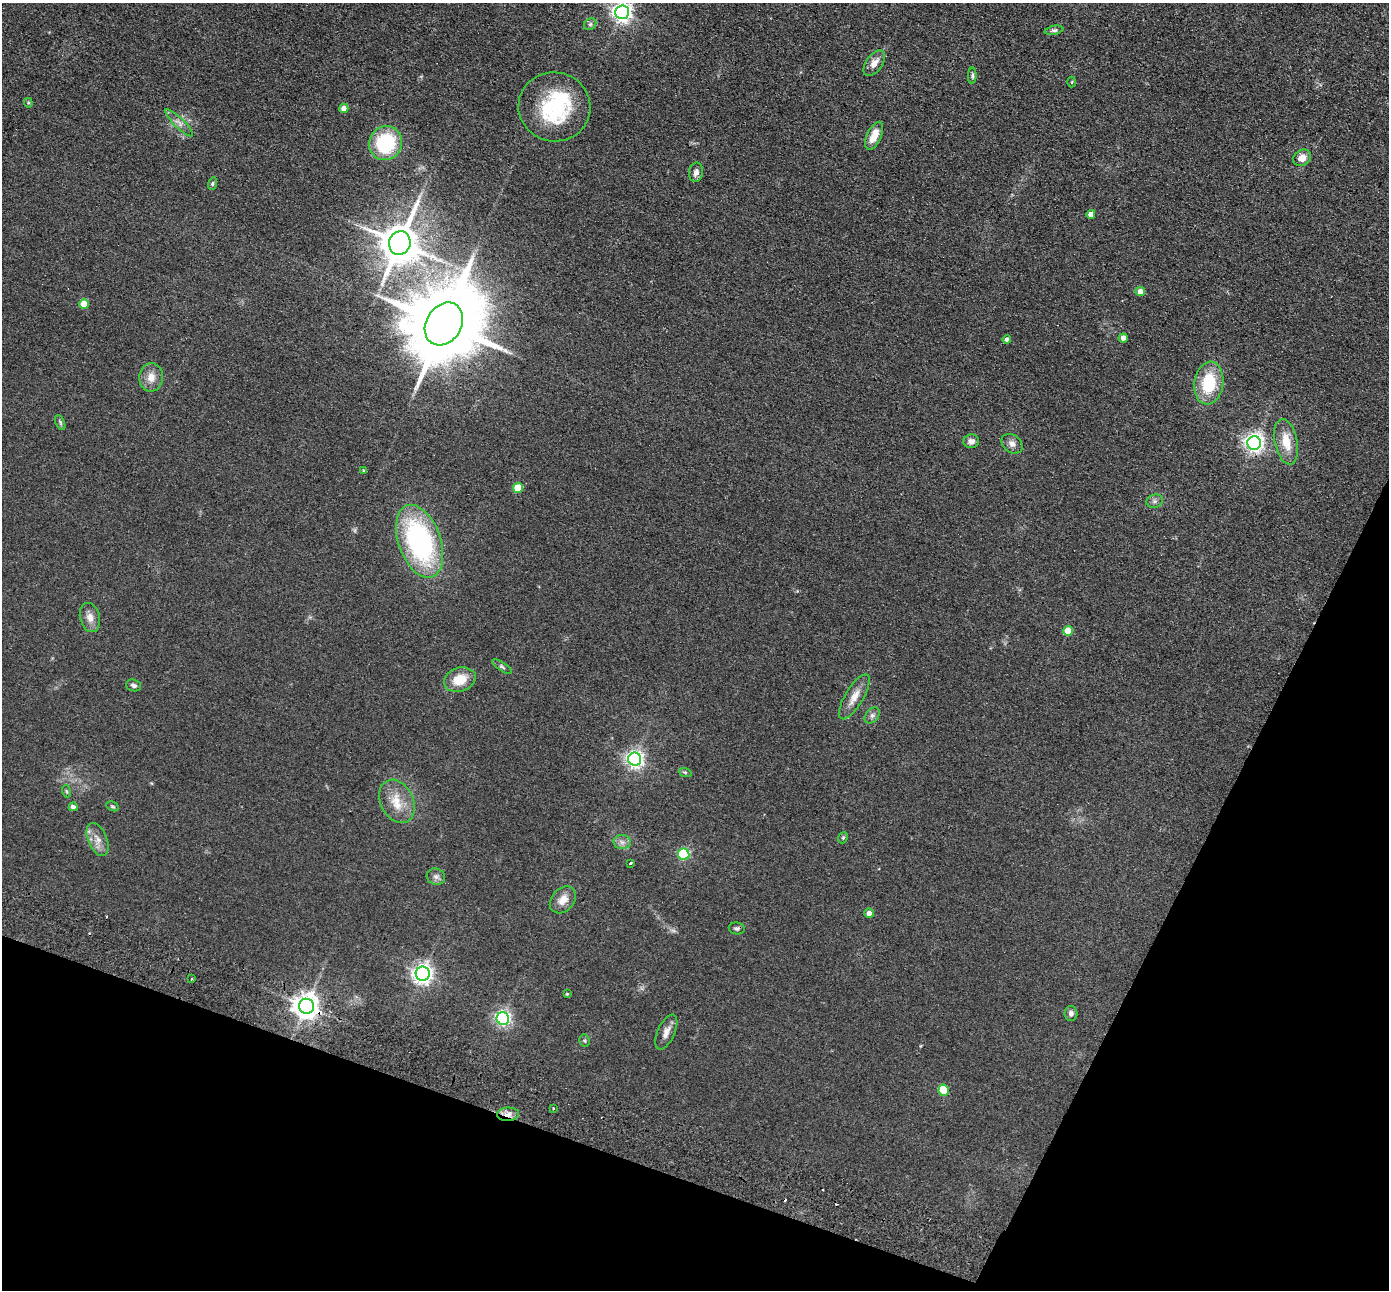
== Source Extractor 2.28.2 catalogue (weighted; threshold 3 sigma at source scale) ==
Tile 15 of 4 x 4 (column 3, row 4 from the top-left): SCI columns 2802-4188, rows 327-1614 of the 5603 x 5672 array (HDU 1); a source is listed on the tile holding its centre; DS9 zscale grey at full resolution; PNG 1391 x 1292 px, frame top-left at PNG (2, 3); each listed source drawn as its Kron ellipse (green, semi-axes under 4 px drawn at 4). Shown black and unused: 19% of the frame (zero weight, under 2 of 3 exposures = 3% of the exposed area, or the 3 px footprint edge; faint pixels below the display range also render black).
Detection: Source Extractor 2.28.2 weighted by HDU 2 'WHT'; one run over the whole footprint, this tile lists its part. Background 0.0692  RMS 0.0096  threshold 0.0433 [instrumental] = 3 sigma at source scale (4.5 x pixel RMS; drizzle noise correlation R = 1.50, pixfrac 1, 0.05/0.05 arcsec/px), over >= 5 px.
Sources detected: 69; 1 too faint to see at this stretch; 1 inside a brighter object's white glare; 1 cosmic-ray / hot-pixel residue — neither listed nor drawn; the other 66 listed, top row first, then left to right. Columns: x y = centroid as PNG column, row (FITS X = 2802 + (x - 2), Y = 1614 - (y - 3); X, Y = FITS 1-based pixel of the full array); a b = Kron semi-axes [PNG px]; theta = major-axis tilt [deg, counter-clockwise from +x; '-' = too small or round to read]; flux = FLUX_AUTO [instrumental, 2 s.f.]
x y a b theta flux
622 12 7 7 - 480
590 24 6 5 - 1.9
1054 30 9 4 11 2.1
874 63 15 8 54 7.8
972 76 8 4 88 1.9
1072 82 5 3 - 0.86
28 103 5 4 - 1.3
554 107 36 34 -10 78
344 108 5 4 - 7.2
179 123 19 5 -44 5.1
874 136 15 7 66 12
386 143 17 16 - 69
1302 158 9 7 29 8.5
696 172 10 7 80 5.7
212 184 6 4 73 1.4
1091 214 4 4 - 7.1
400 243 12 10 71 3000
1140 291 5 5 - 9
84 304 5 4 - 21
444 324 23 17 58 13000
1123 338 4 4 - 4.5
1007 340 4 4 - 3.4
151 377 14 12 85 9.6
1209 383 21 14 81 41
60 422 8 4 -64 1.5
971 441 8 7 - 4.8
1286 442 23 11 -78 18
1254 443 7 7 - 480
1012 444 11 8 -36 5.1
363 470 3 3 - 0.71
518 488 5 5 - 31
1155 501 8 6 14 3
420 541 38 21 -70 170
90 617 15 10 -76 7.3
1068 631 5 5 - 18
502 667 11 4 -34 2
460 680 16 12 18 19
134 685 8 5 -16 2.8
854 697 25 9 59 11
872 715 9 6 49 2.9
635 759 6 6 - 390
685 772 6 4 -19 1.4
66 791 6 4 -71 1.2
397 801 23 16 -63 19
112 806 6 4 -28 1.3
73 807 4 4 - 3.8
843 838 6 4 68 1.2
98 839 17 9 -67 8.6
622 842 9 7 -3 4.1
684 854 6 5 - 91
630 863 3 3 - 2.6
436 877 9 8 - 3.5
563 900 15 11 48 9.8
869 913 5 4 - 4.8
737 928 8 6 -10 2.2
423 974 7 7 - 530
191 979 3 2 - 0.98
567 994 4 4 - 0.77
306 1006 8 7 - 960
1071 1014 7 6 - 3.5
503 1018 6 6 - 280
666 1032 19 8 66 7.1
584 1040 6 5 - 1.4
944 1090 5 5 - 31
553 1108 2 2 - 0.9
508 1114 11 6 2 5.7
Overlapping masked pixels (flux is a lower limit): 3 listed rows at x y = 306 1006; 944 1090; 508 1114
Isophote crosses this tile's border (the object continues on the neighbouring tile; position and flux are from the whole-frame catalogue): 1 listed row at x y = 622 12